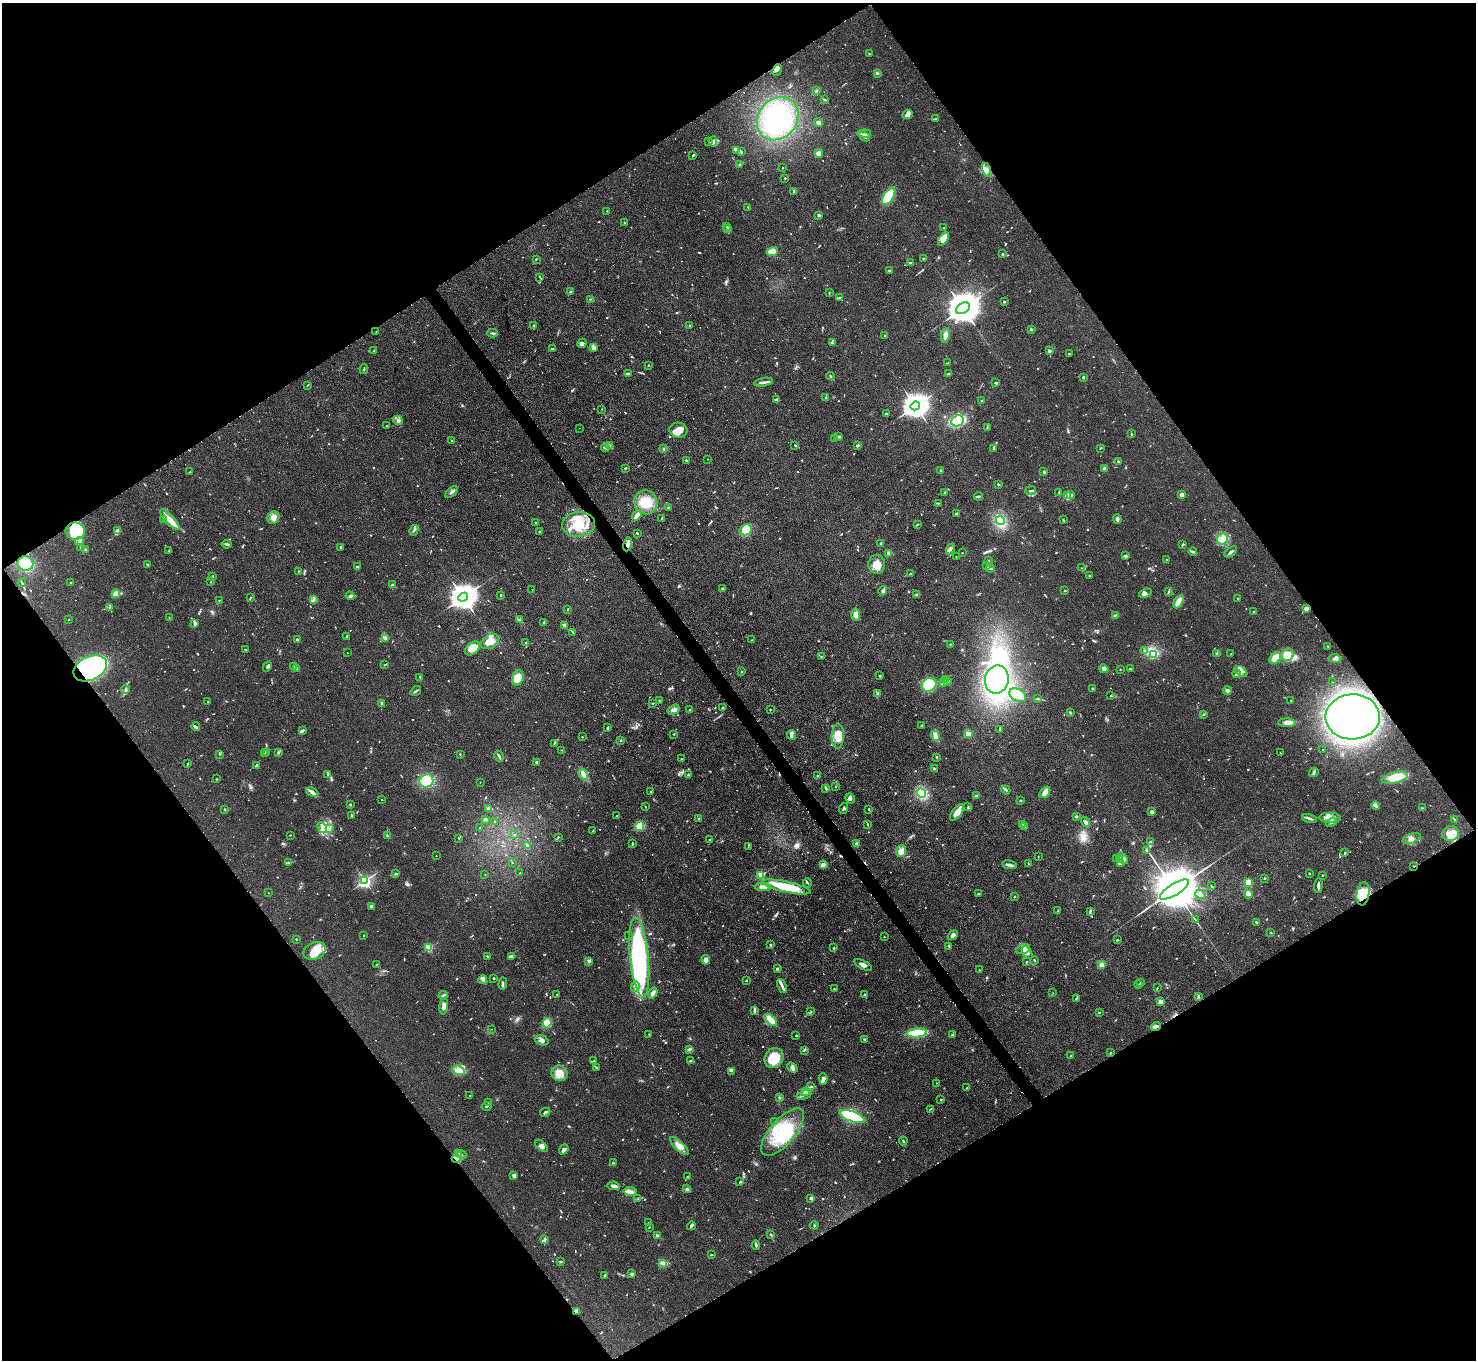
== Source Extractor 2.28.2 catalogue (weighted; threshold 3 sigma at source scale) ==
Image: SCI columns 2-5894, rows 300-5729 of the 5895 x 5888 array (HDU 1 of 3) = the unmasked area's bounding box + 8 px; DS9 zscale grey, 4 x 4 block average (1 PNG px = mean of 4 x 4 image px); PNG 1478 x 1362 px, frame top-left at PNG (2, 3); each listed source drawn as its Kron ellipse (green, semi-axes under 4 px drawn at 4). Shown black and unused: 49% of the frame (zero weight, under 2 of 3 exposures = <1% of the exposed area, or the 3 px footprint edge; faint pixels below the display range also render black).
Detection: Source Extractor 2.28.2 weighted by HDU 2 'WHT'. Background 0.0825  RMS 0.0059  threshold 0.0266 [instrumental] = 3 sigma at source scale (4.5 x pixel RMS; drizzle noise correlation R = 1.50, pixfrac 1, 0.05/0.05 arcsec/px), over >= 5 px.
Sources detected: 1101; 10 too faint to see at this stretch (4 x 4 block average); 15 inside a brighter object's white glare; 19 cosmic-ray / hot-pixel residue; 1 long thin detection or spike segment (spike, bleed or trail) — neither listed nor drawn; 27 coinciding with a brighter row at this scale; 84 inside a brighter listed object's ellipse — not listed separately; of the other 945, all 500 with FLUX_AUTO >= 1.82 (the completeness limit of this list) listed and drawn (445 fainter detections not listed), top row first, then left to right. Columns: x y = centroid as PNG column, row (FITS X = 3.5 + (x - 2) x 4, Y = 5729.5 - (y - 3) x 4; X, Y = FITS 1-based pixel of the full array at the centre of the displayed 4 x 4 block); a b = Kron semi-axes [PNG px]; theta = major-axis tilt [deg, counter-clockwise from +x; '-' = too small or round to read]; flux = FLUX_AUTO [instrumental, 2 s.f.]
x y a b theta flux
869 54 3 2 - 3.1
777 70 6 2 64 7
877 73 2 2 - 5.8
816 91 2 2 - 2.7
824 99 2 2 - 2.9
907 114 5 4 - 11
778 119 23 19 52 250
935 119 4 2 - 3.6
819 123 4 3 - 11
864 134 7 2 5 9
864 136 6 3 -42 8.8
713 141 5 3 - 12
709 142 2 2 - 1.9
737 150 4 3 - 8.7
741 152 3 2 - 3.4
819 153 4 3 - 7.6
693 156 2 2 - 3.1
740 164 3 2 - 4.6
783 168 2 2 - 2.3
986 170 7 3 -78 14
785 178 2 2 - 2.1
794 191 3 2 - 2.7
889 196 10 5 57 130
748 207 3 2 - 2.2
607 211 2 2 - 1.8
819 215 2 2 - 39
624 223 2 2 - 2
726 227 2 2 - 2.4
943 228 2 2 - 2.3
728 229 3 2 - 3.1
943 239 7 3 53 39
772 251 6 3 14 41
1002 254 3 2 - 3.9
923 258 2 2 - 2.9
536 259 2 2 - 2.7
911 262 4 2 - 5.6
890 271 3 2 - 6.5
540 277 3 2 - 2.2
570 292 3 2 - 2.4
829 292 4 2 - 2.4
839 298 3 2 - 2.5
590 299 3 2 - 2.4
1004 302 2 2 - 14
963 308 7 5 32 10000
534 325 3 2 - 5
690 326 2 2 - 6.2
1031 329 2 2 - 30
376 332 2 2 - 2
492 333 5 2 - 8.2
884 335 2 2 - 4.1
945 335 7 4 81 14
582 343 5 4 - 17
832 343 3 2 - 2.8
593 348 4 4 - 16
552 349 2 2 - 9.6
374 351 3 2 - 3.9
1049 351 2 2 - 45
1069 354 2 2 - 2.6
948 363 4 2 - 2.2
648 366 2 2 - 2.7
364 369 5 2 - 4
629 374 3 2 - 2.3
949 374 4 3 - 5
830 376 4 2 - 4.2
1083 377 3 2 - 3.8
764 382 9 2 11 12
996 383 3 2 - 4.7
307 385 3 2 - 2
825 397 2 2 - 2.6
777 399 4 2 - 3.7
982 401 2 2 - 3.3
915 406 5 4 - 4900
602 409 2 2 - 1.9
886 414 2 2 - 2.3
398 420 5 2 - 6.1
957 421 6 5 - 150
386 426 2 2 - 1.9
579 428 2 2 - 2.6
987 428 2 2 - 3.9
678 430 9 7 -11 33
1131 434 3 2 - 3.2
839 437 3 2 - 6.5
834 438 2 2 - 2.9
452 440 2 2 - 2.8
795 445 3 2 - 3.1
610 446 4 2 - 20
857 446 4 2 - 7.3
605 448 4 2 - 7.3
1100 448 3 2 - 2.6
664 449 3 2 - 3.9
994 449 3 2 - 3.6
707 459 2 2 - 2
686 460 3 2 - 2.2
1118 461 2 2 - 5.9
625 468 3 2 - 3.7
1104 469 3 3 - 10
941 471 2 2 - 11
190 472 2 2 - 2.9
1044 472 3 2 - 7.4
998 485 2 2 - 2.1
1031 491 5 2 - 7.1
452 492 7 3 41 11
945 492 2 2 - 4.2
1059 493 3 2 - 4.2
1068 495 3 2 - 50
1071 495 3 2 - 13
1182 495 3 3 - 8.6
978 496 4 2 - 6.1
646 502 12 11 - 66
938 503 2 2 - 1.8
669 507 3 2 - 4
957 514 2 2 - 2.1
637 515 6 3 48 24
273 517 6 5 - 20
662 518 3 2 - 2.1
164 519 3 2 - 2
1117 519 5 3 - 8.2
170 520 13 4 -46 44
1063 520 3 2 - 3.4
1000 521 4 2 - 12
535 523 2 2 - 4.4
578 524 16 12 6 93
918 524 2 2 - 2.6
414 530 5 2 - 6.1
746 530 6 5 - 62
75 531 9 8 - 230
117 531 3 2 - 2.6
539 532 2 2 - 3.8
637 533 3 2 - 4.2
1222 539 6 5 - 21
79 542 4 2 - 6
881 543 3 2 - 3.4
227 544 5 3 - 6.6
628 544 7 2 77 21
1183 545 3 2 - 7.8
80 548 3 2 - 3.5
341 548 3 2 - 5.6
85 549 3 2 - 3.8
951 549 5 3 - 8.1
169 551 3 2 - 3.3
1193 552 4 2 - 5.2
1231 552 7 2 38 7.9
889 553 2 2 - 61
962 553 2 2 - 2.8
1125 556 3 2 - 8.2
956 557 2 2 - 2
1166 559 2 2 - 2.4
988 561 2 2 - 4.1
25 563 8 7 - 48
147 564 2 2 - 3
877 564 9 8 - 38
987 566 3 2 - 3.6
357 567 2 2 - 8.1
990 568 4 2 - 6.6
1081 568 2 2 - 2.4
298 571 2 2 - 2.2
910 574 3 2 - 3.3
212 576 3 2 - 4.5
1089 576 2 2 - 2.9
211 582 3 2 - 2.6
22 583 4 2 - 4.4
70 583 3 2 - 1.9
393 585 3 3 - 5.9
722 588 2 2 - 3.7
532 590 2 2 - 2.2
1065 590 2 2 - 4.5
883 591 5 3 - 7.7
1168 591 3 2 - 3.2
1145 593 6 3 21 10
116 594 4 4 - 31
500 595 2 2 - 3.5
917 595 4 2 - 4.4
350 596 4 3 - 6.8
250 597 2 2 - 1.9
463 597 5 4 - 4900
1237 598 2 2 - 1.8
219 600 2 2 - 2
313 600 3 2 - 5.3
1178 602 7 4 61 37
110 607 2 2 - 2.3
568 609 3 2 - 2.3
1307 609 4 3 - 7.9
1253 612 2 2 - 9.6
856 614 6 3 -88 23
1115 615 4 2 - 4.4
169 618 2 2 - 2
69 620 2 2 - 2
520 620 3 2 - 3.7
544 622 3 2 - 2.7
195 624 3 2 - 9.5
564 625 3 2 - 24
573 632 3 2 - 4.6
347 636 3 2 - 2.4
386 638 4 3 - 8.1
297 640 2 2 - 12
752 640 2 2 - 1.9
490 641 10 6 35 44
526 643 2 2 - 12
950 644 2 2 - 2.5
1328 646 3 2 - 2
472 648 8 5 40 46
245 649 3 2 - 3.6
1144 651 3 2 - 4.6
347 653 2 2 - 2.1
1216 653 2 2 - 2.7
1154 654 3 2 - 5.7
1231 654 2 2 - 2
1287 655 6 6 - 57
821 656 2 2 - 2.1
1275 658 7 5 50 45
1335 658 6 3 -4 9.7
385 665 4 2 - 1.9
267 666 5 2 - 7.1
293 667 2 2 - 2
90 668 18 12 25 800
296 669 4 2 - 8.2
1104 669 5 3 - 11
1120 669 2 2 - 2.1
1130 669 2 2 - 4
1241 671 7 3 -35 11
742 672 2 2 - 12
1236 674 4 3 - 6
880 676 3 2 - 3.9
420 677 2 2 - 2.3
518 678 8 5 70 63
997 679 14 11 80 460
946 680 4 3 - 13
948 681 2 2 - 2.7
944 682 3 2 - 13
1333 682 2 2 - 2
929 685 7 6 - 100
1092 689 2 2 - 6.4
125 690 4 2 - 5.7
416 691 6 2 34 5.9
1227 691 4 3 - 9.4
878 693 3 2 - 4
1018 695 9 6 -31 30
1111 696 2 2 - 1.9
1038 699 3 2 - 3.1
1291 700 2 2 - 1.9
659 701 3 2 - 2.9
208 702 2 2 - 2.2
382 703 3 2 - 5.2
653 703 2 2 - 2.5
723 708 2 2 - 2.5
770 709 2 2 - 4.7
673 710 6 4 33 13
689 710 2 2 - 5.7
1070 713 3 2 - 3.3
1203 714 2 2 - 2.3
1353 717 27 22 1 1700
1287 723 9 4 -1 16
922 725 3 2 - 2.4
196 727 4 2 - 6.3
608 728 2 2 - 5.6
1000 729 2 2 - 7.7
302 731 4 2 - 12
674 734 2 2 - 2.2
968 734 2 2 - 130
791 735 5 3 - 13
838 736 12 6 89 48
935 736 5 4 - 15
582 737 2 2 - 2
621 740 3 2 - 2.4
554 743 4 2 - 3.1
1323 749 2 2 - 4
562 750 3 2 - 2.5
267 752 3 2 - 1.9
278 752 2 2 - 3.8
1281 753 3 2 - 2.4
219 754 3 2 - 2.9
265 754 2 2 - 2.4
460 754 3 2 - 2.2
499 756 5 2 - 6.2
937 757 2 2 - 2.3
681 759 2 2 - 2.4
536 762 2 2 - 12
187 764 4 2 - 2.4
256 765 3 2 - 4.4
934 769 3 2 - 4.9
1314 772 5 3 - 6.9
328 774 4 2 - 4
583 774 6 4 -58 18
688 775 3 2 - 3.1
817 776 2 2 - 2
1395 778 13 5 13 95
216 779 2 2 - 2.4
426 781 7 6 - 91
480 782 2 2 - 1.8
835 787 2 2 - 2
826 788 4 2 - 4.5
1006 790 5 3 - 5.9
650 791 2 2 - 9.8
312 792 6 3 -25 11
1045 792 6 3 50 35
921 793 5 4 - 150
976 796 3 2 - 4.9
382 799 2 2 - 1.9
850 799 5 4 - 10
1020 800 2 2 - 3.2
350 804 3 2 - 2.8
968 806 3 2 - 2.3
1376 806 4 3 - 9.5
645 807 3 2 - 2.1
489 808 3 3 - 7.1
843 808 5 2 - 5.9
1422 808 2 2 - 2.2
225 809 2 2 - 2.7
869 809 2 2 - 2.4
957 812 10 4 51 29
1152 812 3 3 - 7.2
351 815 3 2 - 2.7
617 816 2 2 - 3.1
1076 817 3 2 - 3.4
699 818 2 2 - 2.6
1309 818 8 2 -12 9.4
1330 818 11 5 -1 30
485 819 3 2 - 9.4
1454 819 4 2 - 2.7
494 822 2 2 - 2.2
1086 822 5 3 - 8.3
1331 822 6 3 34 8.9
868 824 3 2 - 2.2
1023 824 2 2 - 2.2
640 826 5 4 - 39
1024 826 2 2 - 2.7
322 828 6 3 -61 14
330 828 3 2 - 5.4
480 828 2 2 - 3.7
593 831 3 2 - 4.5
1451 833 8 7 - 35
290 835 3 2 - 1.9
515 835 2 2 - 3.4
387 836 3 2 - 4.4
558 837 2 2 - 3.6
459 838 3 2 - 2.2
1412 838 9 4 20 19
710 840 3 2 - 4.2
1151 841 2 2 - 2
633 843 3 2 - 2.7
856 844 4 3 - 5.5
528 846 4 3 - 5.6
748 847 2 2 - 1.9
1147 850 3 2 - 2.2
901 851 6 5 - 26
1345 853 3 2 - 3.9
436 856 2 2 - 2.9
1038 856 2 2 - 1.8
1123 858 6 3 -50 11
1117 859 4 3 - 6.6
1120 860 3 2 - 4.4
289 863 2 2 - 1.8
512 863 2 2 - 2.1
824 864 3 2 - 6.4
1029 864 2 2 - 1.8
1120 864 3 2 - 7.3
1009 865 7 2 -10 9.8
1414 866 2 2 - 2.5
520 873 2 2 - 2.8
1309 873 2 2 - 4
396 874 3 2 - 3.2
485 874 2 2 - 1.9
761 875 2 2 - 190
1322 875 3 2 - 2.1
1265 878 2 2 - 6.3
365 881 2 2 - 910
1248 882 2 2 - 190
807 883 5 2 - 3.3
1318 885 7 2 87 15
1211 886 3 2 - 3.4
763 887 8 3 1 18
787 887 24 5 -12 180
1174 890 16 5 32 39000
268 893 2 2 - 2.2
978 894 2 2 - 2.1
1200 894 5 2 - 6.5
1248 894 4 2 - 5.6
1363 894 12 6 81 42
1015 897 2 2 - 3.3
371 906 2 2 - 6.6
1058 911 3 2 - 5.6
1090 911 3 2 - 3.2
1195 920 3 2 - 2.7
1256 922 3 2 - 4
1271 932 2 2 - 1.9
364 935 2 2 - 2.4
953 935 5 3 - 10
629 936 2 2 - 2.5
884 937 2 2 - 2.1
296 939 2 2 - 2.6
1117 940 3 2 - 2.8
771 945 3 2 - 4.1
949 946 3 2 - 2.8
429 948 2 2 - 210
834 948 2 2 - 4.1
1023 949 7 4 22 21
315 951 11 8 24 43
1027 952 7 4 -60 12
487 956 3 2 - 3.6
511 956 3 2 - 5.1
639 957 40 9 -84 620
706 960 5 3 - 25
1034 960 3 2 - 3.4
589 961 3 2 - 11
1026 962 2 2 - 2.7
376 964 2 2 - 2.1
863 965 10 3 -27 15
1101 965 4 3 - 19
777 969 4 2 - 4.4
979 970 2 2 - 2.8
494 978 2 2 - 5.6
483 980 4 3 - 8.2
746 981 2 2 - 3.4
1140 983 2 2 - 2.3
503 984 6 2 87 7.1
1138 985 3 2 - 2.1
635 986 5 3 - 14
782 986 7 2 -64 10
1157 988 2 2 - 2.2
834 989 2 2 - 2.2
653 993 6 3 57 13
1053 993 2 2 - 2.9
557 994 2 2 - 1.8
865 994 3 2 - 3
443 995 5 2 - 4.4
1198 996 4 2 - 4
1076 998 3 2 - 2.8
1161 1002 2 2 - 96
444 1006 8 3 83 18
754 1010 4 2 - 8.9
811 1012 3 2 - 3.1
1099 1013 2 2 - 3.2
771 1020 8 3 -43 46
547 1023 4 4 - 68
1156 1026 5 3 - 19
492 1029 2 2 - 3.4
917 1033 10 4 6 150
649 1034 2 2 - 1.9
952 1035 2 2 - 2.7
796 1036 2 2 - 2.2
864 1039 3 2 - 5
542 1040 7 5 -20 14
689 1049 4 2 - 8
804 1050 4 2 - 3
1110 1052 2 2 - 1.9
1071 1056 3 2 - 2.6
774 1058 10 9 - 89
594 1061 3 2 - 2.3
691 1061 3 2 - 3.4
596 1067 3 2 - 2.9
792 1067 6 3 -41 8.4
459 1070 6 4 -19 18
732 1071 3 2 - 2.8
560 1073 8 7 - 37
823 1079 6 4 -87 16
936 1083 2 2 - 2.3
811 1086 4 2 - 2.6
966 1088 3 2 - 1.9
805 1091 2 2 - 2.4
804 1095 8 2 22 8.3
469 1096 2 2 - 1.9
780 1097 3 2 - 2.2
941 1100 2 2 - 3.3
488 1103 3 2 - 2.1
487 1106 5 2 - 4.9
930 1109 3 2 - 2.6
545 1112 5 2 - 6.9
852 1116 13 5 -19 180
775 1122 2 2 - 3.3
783 1132 29 12 49 190
903 1141 4 2 - 3.9
541 1146 8 4 -43 12
679 1146 12 4 -43 25
564 1149 5 4 - 8.7
458 1154 4 2 - 5.8
461 1154 5 2 - 5.3
456 1159 4 4 - 15
613 1163 3 2 - 2.7
514 1175 3 3 - 13
687 1177 2 2 - 2
740 1182 2 2 - 2
614 1186 6 3 -11 15
687 1189 4 2 - 5
630 1191 7 3 -9 21
638 1198 3 2 - 2.1
811 1198 3 3 - 7.8
649 1222 2 2 - 1.8
814 1225 4 2 - 3.6
691 1226 4 3 - 6.8
649 1227 3 2 - 1.9
657 1235 2 2 - 24
771 1235 3 2 - 4
545 1239 3 2 - 2.2
756 1245 5 3 - 5.3
711 1255 3 2 - 2.5
560 1262 3 2 - 5
663 1263 3 2 - 16
632 1274 3 2 - 9.6
605 1276 4 2 - 4.6
576 1311 3 3 - 13
Overlapping masked pixels (flux is a lower limit): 7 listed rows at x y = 628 544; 90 668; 1353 717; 1414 866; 1156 1026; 456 1159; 576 1311
Diffuse or blended objects may show on this block-average render without a row.